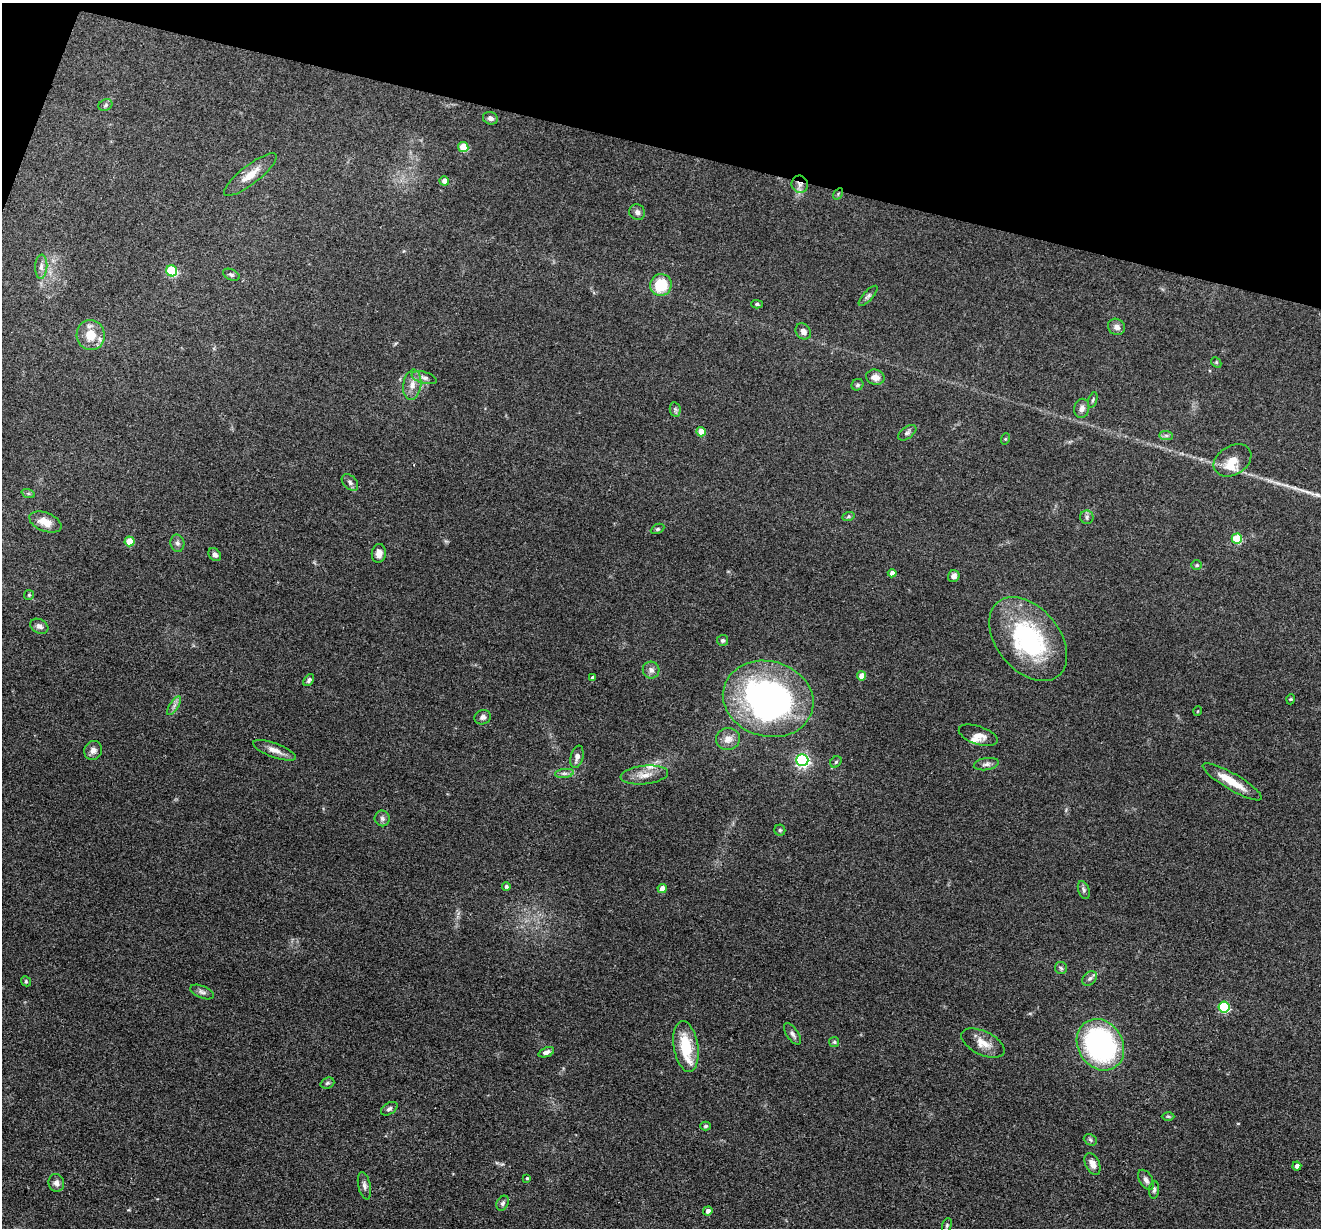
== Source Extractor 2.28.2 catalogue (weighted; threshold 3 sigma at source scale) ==
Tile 2 of 4 x 4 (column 2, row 1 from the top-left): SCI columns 1320-2638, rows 3810-5035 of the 5276 x 5292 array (HDU 1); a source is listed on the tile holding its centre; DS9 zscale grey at full resolution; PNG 1323 x 1230 px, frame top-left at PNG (2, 3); each listed source drawn as its Kron ellipse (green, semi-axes under 4 px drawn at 4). Shown black and unused: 12% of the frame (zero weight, under 3 of 4 exposures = <1% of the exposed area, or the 3 px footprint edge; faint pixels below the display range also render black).
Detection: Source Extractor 2.28.2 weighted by HDU 2 'WHT'; one run over the whole footprint, this tile lists its part. Background 0.0803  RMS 0.0062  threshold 0.028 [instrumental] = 3 sigma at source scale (4.5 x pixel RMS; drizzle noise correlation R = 1.50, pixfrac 1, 0.05/0.05 arcsec/px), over >= 5 px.
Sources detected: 105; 1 long thin detection or spike segment (spike, bleed or trail) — neither listed nor drawn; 5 inside a brighter listed object's ellipse — not listed separately; the other 99 listed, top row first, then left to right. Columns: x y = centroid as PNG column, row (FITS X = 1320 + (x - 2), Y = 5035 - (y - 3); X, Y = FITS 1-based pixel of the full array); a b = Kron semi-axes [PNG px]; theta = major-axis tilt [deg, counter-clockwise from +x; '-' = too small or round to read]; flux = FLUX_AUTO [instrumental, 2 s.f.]
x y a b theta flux
105 105 7 5 24 1.2
490 118 7 6 - 2.2
463 147 5 5 - 18
250 175 32 9 38 10
444 181 5 4 - 3.9
800 184 9 8 - 3.4
838 194 6 4 57 0.81
637 212 8 7 - 2.3
41 267 12 6 86 2.7
172 271 5 5 - 43
231 275 9 5 -25 1.3
661 285 11 10 - 20
868 296 13 5 48 1.7
757 304 6 4 -2 1.1
1117 327 9 8 - 3.4
803 331 8 7 - 2.9
91 335 15 14 - 11
1216 362 6 4 -46 0.82
875 377 9 7 -13 4.7
424 378 13 5 -15 2.6
412 385 15 9 82 5.4
857 385 6 5 - 1.1
1093 400 8 4 71 1.1
1082 408 9 7 78 3.3
675 409 7 5 -79 1.3
701 432 5 4 - 10
907 433 10 6 36 1.7
1166 436 7 4 -1 1.3
1005 439 6 3 71 0.59
1232 460 20 14 31 9.5
350 482 10 6 -47 2
28 493 7 4 -19 0.97
848 517 6 4 20 0.88
1087 517 7 6 - 1.6
45 522 17 9 -21 7.6
657 529 7 4 26 1.1
1237 539 5 5 - 30
130 541 5 5 - 14
177 543 9 7 -79 2
379 553 9 7 83 4.1
215 555 7 5 -49 2.2
1197 565 5 4 - 0.83
892 573 4 4 - 3.4
954 576 6 5 - 2.9
29 595 5 5 - 0.76
39 626 9 7 -28 2.5
1028 639 48 31 -51 78
722 640 5 5 - 1.3
651 670 8 8 - 2.7
861 676 4 4 - 6.9
593 678 4 3 - 1.9
309 680 7 4 52 1.3
768 699 46 37 -16 200
1291 699 5 3 - 0.59
174 706 11 4 57 2
1198 711 5 3 - 0.45
483 717 8 7 - 2.1
978 735 20 9 -18 4.9
728 739 12 11 - 5.1
93 750 9 9 - 3.1
274 750 23 7 -21 5.3
577 757 11 6 76 3.2
802 760 6 6 - 130
836 762 6 5 - 1.1
986 764 13 6 9 2.3
564 773 9 4 8 2
644 775 24 9 6 7.2
1232 782 34 8 -30 13
382 818 8 7 - 1.9
780 830 5 5 - 1.1
506 886 4 4 - 1.4
662 888 4 4 - 5.5
1084 890 9 5 -70 1.5
1061 968 6 6 - 1.3
1090 978 8 6 44 1.9
26 981 5 4 - 0.79
202 992 12 6 -23 2.1
1224 1007 5 5 - 47
792 1034 12 6 -56 2.3
834 1042 5 5 - 0.89
983 1043 23 11 -25 8
1100 1045 27 22 -57 120
686 1046 26 12 -81 22
546 1052 8 4 20 2.6
327 1083 7 5 21 1.2
389 1109 9 5 32 1.6
1168 1116 6 4 0 0.89
705 1126 5 4 - 1
1090 1140 7 5 -24 1.2
1092 1164 11 7 -64 3.8
1297 1166 4 4 - 2.4
527 1178 3 3 - 0.71
1146 1180 11 6 -60 2.7
56 1183 9 7 -75 2.7
364 1186 14 6 -78 2.5
1154 1190 9 5 84 1.4
503 1203 8 5 61 1.7
708 1211 4 4 - 2.9
947 1225 7 4 72 0.94
Overlapping masked pixels (flux is a lower limit): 2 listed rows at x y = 800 184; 838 194